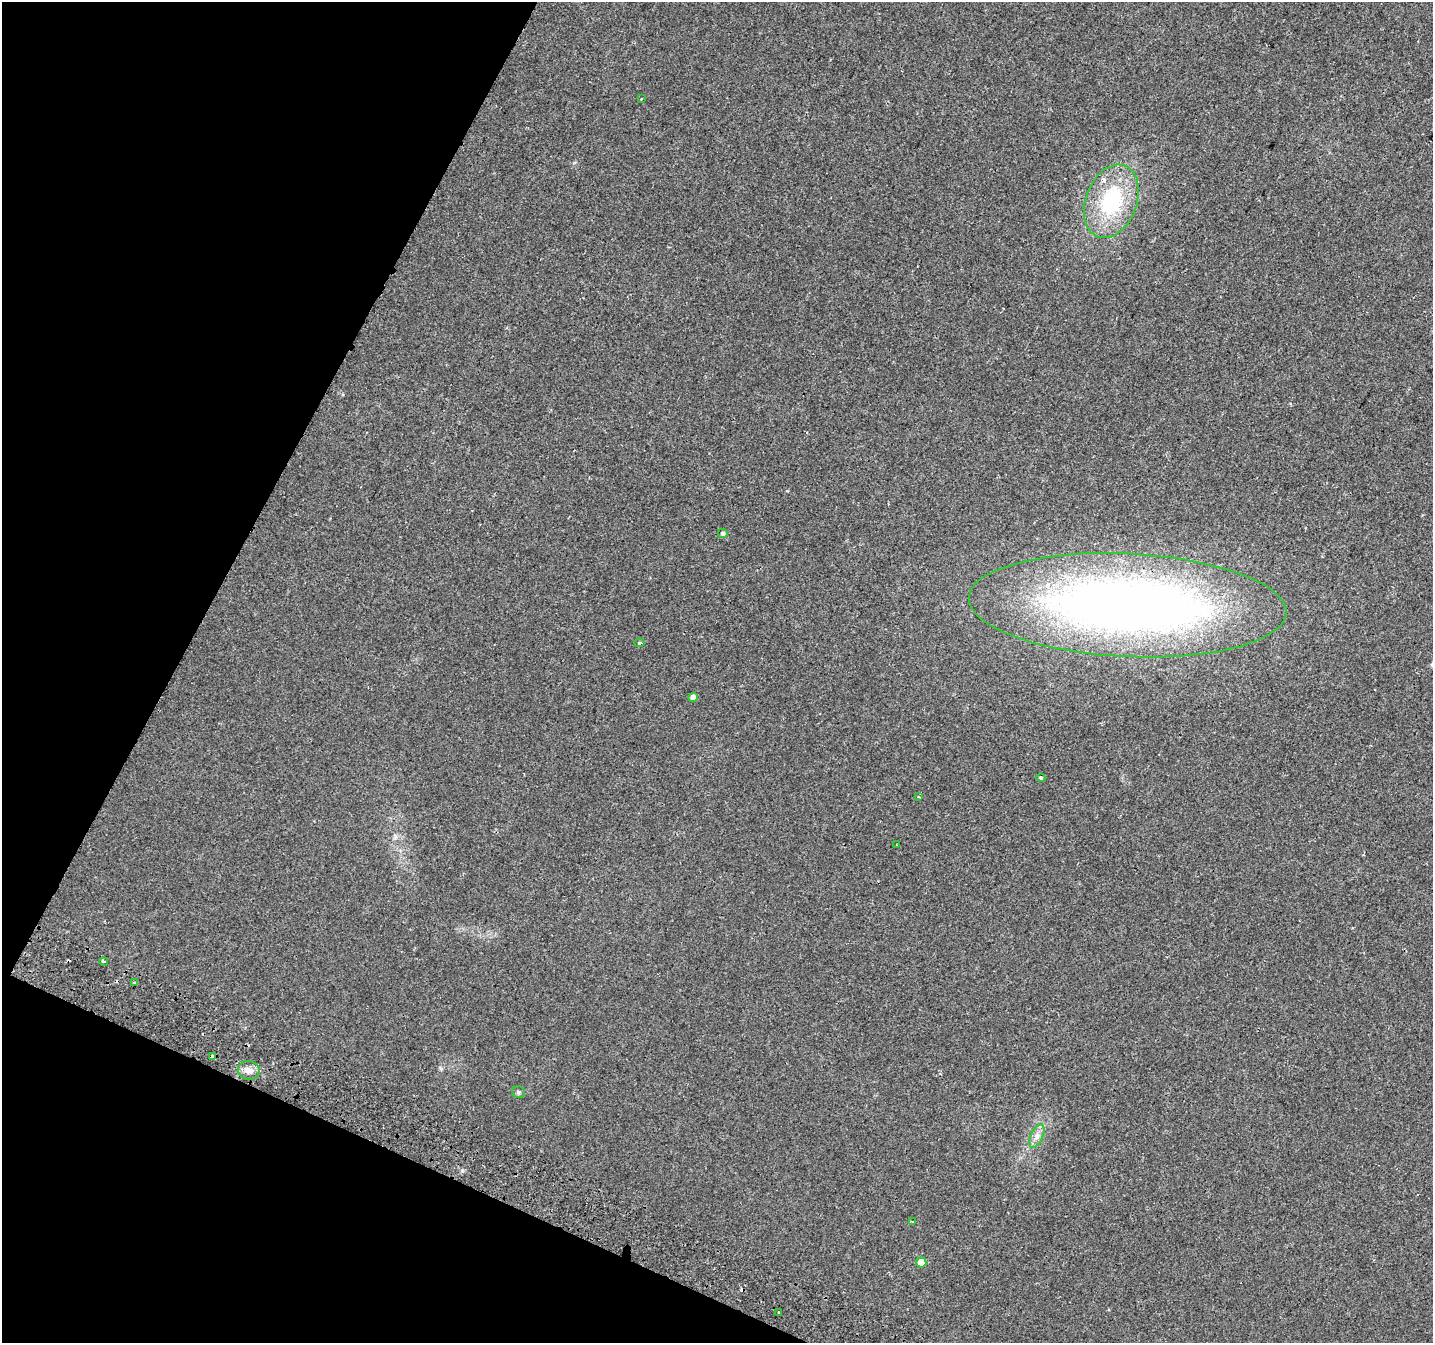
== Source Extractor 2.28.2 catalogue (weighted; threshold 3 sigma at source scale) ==
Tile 9 of 4 x 4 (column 1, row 3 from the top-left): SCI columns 37-1467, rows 1662-3002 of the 5790 x 5939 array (HDU 1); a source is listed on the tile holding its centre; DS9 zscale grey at full resolution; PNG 1435 x 1345 px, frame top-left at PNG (2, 2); each listed source drawn as its Kron ellipse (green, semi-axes under 4 px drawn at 4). Shown black and unused: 22% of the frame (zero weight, under 2 of 3 exposures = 3% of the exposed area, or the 3 px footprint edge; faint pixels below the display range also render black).
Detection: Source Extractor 2.28.2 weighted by HDU 2 'WHT'; one run over the whole footprint, this tile lists its part. Background 0.0135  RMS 0.0032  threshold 0.0144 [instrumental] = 3 sigma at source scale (4.5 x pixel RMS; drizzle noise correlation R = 1.50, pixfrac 1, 0.0396/0.0396 arcsec/px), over >= 5 px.
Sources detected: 22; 2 cosmic-ray / hot-pixel residue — neither listed nor drawn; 2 inside a brighter listed object's ellipse — not listed separately; the other 18 listed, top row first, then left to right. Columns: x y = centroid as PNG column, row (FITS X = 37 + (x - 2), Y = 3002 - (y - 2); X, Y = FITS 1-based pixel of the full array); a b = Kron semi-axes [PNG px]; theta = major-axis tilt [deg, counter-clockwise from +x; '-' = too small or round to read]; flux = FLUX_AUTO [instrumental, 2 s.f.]
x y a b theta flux
641 99 3 2 - 0.27
1111 201 38 25 69 27
723 533 5 4 - 0.67
1128 605 159 51 -3 280
640 643 5 4 - 0.5
693 698 4 4 - 2.2
1041 778 4 4 - 0.58
918 797 3 3 - 0.6
897 845 2 2 - 0.18
104 961 4 2 - 0.43
135 983 3 3 - 3.6
212 1057 4 3 - 2.6
249 1070 11 9 -10 2.1
518 1092 6 6 - 0.65
1037 1136 12 6 65 1.8
912 1222 4 2 - 0.29
921 1262 5 5 - 5
779 1313 3 3 - 0.6
Overlapping masked pixels (flux is a lower limit): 1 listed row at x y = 212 1057